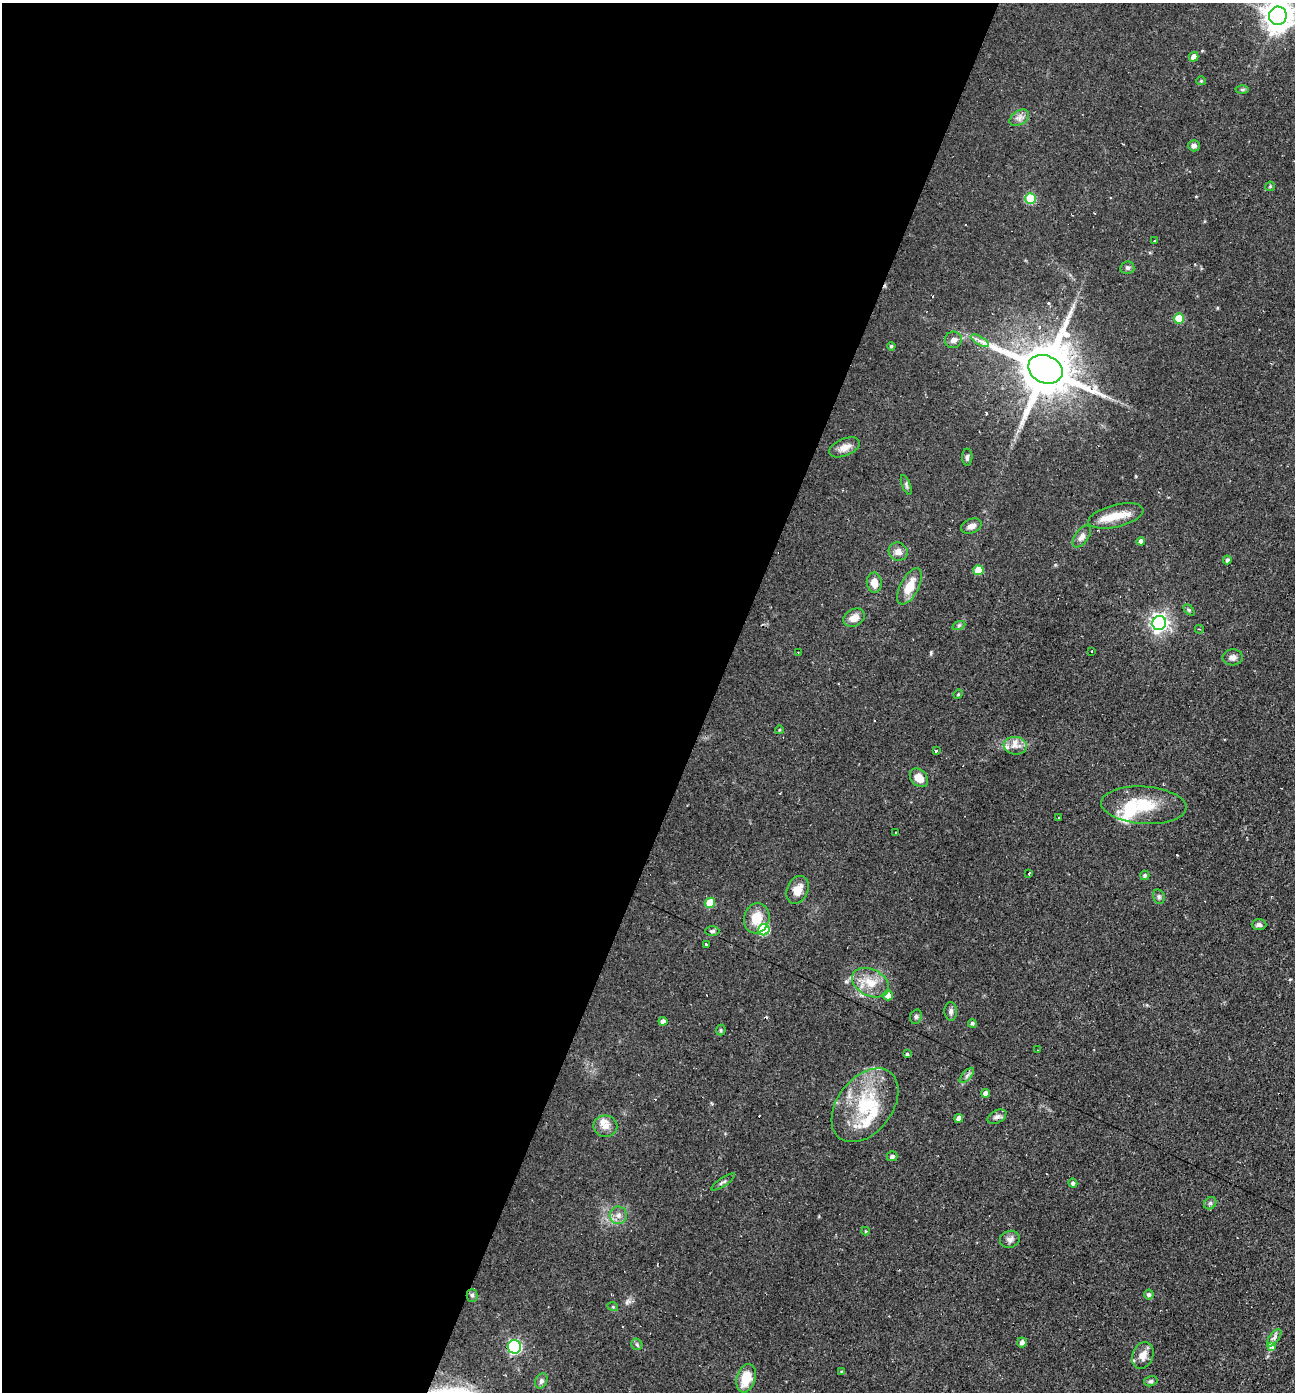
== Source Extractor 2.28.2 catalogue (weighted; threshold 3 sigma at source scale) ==
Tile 5 of 4 x 4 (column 1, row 2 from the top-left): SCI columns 136-1428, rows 2783-4172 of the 5577 x 5563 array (HDU 1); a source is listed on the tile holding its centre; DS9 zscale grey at full resolution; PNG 1297 x 1394 px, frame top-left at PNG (2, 3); each listed source drawn as its Kron ellipse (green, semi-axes under 4 px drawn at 4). Shown black and unused: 55% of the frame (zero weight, under 2 of 3 exposures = <1% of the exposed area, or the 3 px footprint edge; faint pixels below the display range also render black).
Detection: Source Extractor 2.28.2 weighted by HDU 2 'WHT'; one run over the whole footprint, this tile lists its part. Background 0.0587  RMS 0.0051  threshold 0.0227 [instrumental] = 3 sigma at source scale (4.5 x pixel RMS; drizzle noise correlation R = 1.50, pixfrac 1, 0.05/0.05 arcsec/px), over >= 5 px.
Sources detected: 101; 1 inside a brighter object's white glare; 5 cosmic-ray / hot-pixel residue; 1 long thin detection or spike segment (spike, bleed or trail) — neither listed nor drawn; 6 inside a brighter listed object's ellipse — not listed separately; the other 88 listed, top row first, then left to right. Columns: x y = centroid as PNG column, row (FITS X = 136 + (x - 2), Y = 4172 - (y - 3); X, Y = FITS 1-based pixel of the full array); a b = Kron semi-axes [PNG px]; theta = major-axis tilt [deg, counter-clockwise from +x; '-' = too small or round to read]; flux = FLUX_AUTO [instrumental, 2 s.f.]
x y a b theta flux
1278 16 9 9 - 710
1194 57 5 4 - 3.5
1201 81 5 4 - 0.53
1242 90 6 4 0 0.74
1019 118 11 7 34 2.4
1194 146 6 5 - 1.7
1270 186 5 4 - 0.55
1030 198 5 5 - 23
1155 241 3 3 - 0.35
1127 268 7 6 - 1.2
1179 318 5 5 - 13
953 340 8 8 - 2.4
980 341 10 4 -30 2
891 346 4 4 - 0.82
1045 369 18 14 -24 3600
844 447 16 8 22 4.3
967 457 8 5 90 1.2
906 485 10 4 -69 1.1
1116 516 28 11 14 10
971 526 11 7 22 2.9
1082 536 12 6 55 2.5
1141 541 4 4 - 2.4
898 552 9 9 - 3.1
1227 560 4 4 - 1.4
978 570 5 5 - 13
874 583 10 7 -83 4.5
910 586 20 9 62 9.4
1189 610 6 4 -45 0.74
854 618 11 8 28 4.5
1159 623 7 6 - 200
959 625 7 4 19 0.8
1199 629 4 3 - 0.49
1091 651 3 2 - 0.66
798 652 2 2 - 0.47
1233 657 10 8 5 2.3
958 694 5 4 - 0.59
779 730 4 3 - 0.46
1015 746 11 8 -5 3.9
936 751 3 3 - 2.7
919 778 10 7 -46 5.6
1144 805 43 18 -4 22
1059 817 3 3 - 1.2
895 832 3 2 - 0.71
1029 873 3 3 - 5.1
1145 875 5 4 - 1.2
797 890 14 10 67 5.7
1159 897 7 5 -75 1.1
710 903 5 5 - 13
757 918 15 12 76 10
1259 925 7 5 0 1.5
764 930 5 5 - 33
712 931 7 4 3 1
706 944 3 2 - 0.67
871 983 19 13 -26 9.3
888 995 5 5 - 4.9
951 1011 9 6 -87 1.6
916 1017 7 5 70 1
663 1021 4 4 - 2
972 1023 4 4 - 1
721 1030 5 5 - 0.71
1038 1050 3 2 - 0.32
907 1054 4 4 - 0.74
967 1075 9 4 48 1.5
986 1093 4 4 - 2.4
865 1105 41 27 52 34
997 1117 10 6 28 1.7
959 1118 4 4 - 2.8
605 1126 12 11 - 3.9
892 1156 5 5 - 1.6
723 1182 14 4 33 1.3
1073 1183 4 4 - 1.4
1210 1203 7 5 45 1
618 1215 9 8 - 2.9
866 1231 4 4 - 0.61
1010 1239 10 8 16 2.3
472 1295 6 5 - 1
1149 1295 5 5 - 1.1
613 1307 5 3 - 0.48
1274 1338 10 5 55 1.7
1022 1342 5 4 - 2.1
637 1344 6 5 - 0.93
514 1347 7 6 - 76
1271 1347 4 4 - 2.1
1143 1355 14 10 70 4.7
842 1372 4 3 - 0.54
746 1378 14 9 73 12
541 1381 8 5 64 1.5
1151 1381 7 5 15 0.99
Isophote crosses this tile's border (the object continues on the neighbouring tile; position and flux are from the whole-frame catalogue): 1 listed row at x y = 1278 16